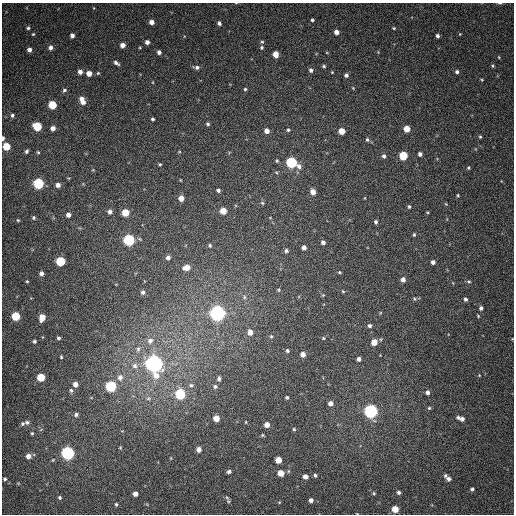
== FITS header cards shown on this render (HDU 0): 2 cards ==
NAXIS1  =                  512
NAXIS2  =                  512

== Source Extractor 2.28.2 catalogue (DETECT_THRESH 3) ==
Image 512 x 512 px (HDU 0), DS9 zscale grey, 1 PNG px = 1 image px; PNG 516 x 516 px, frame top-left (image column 1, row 512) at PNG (2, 3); no overlay
Background 372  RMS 9.2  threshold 27.5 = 3 sigma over >= 5 px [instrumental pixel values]
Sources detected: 170; all 170 listed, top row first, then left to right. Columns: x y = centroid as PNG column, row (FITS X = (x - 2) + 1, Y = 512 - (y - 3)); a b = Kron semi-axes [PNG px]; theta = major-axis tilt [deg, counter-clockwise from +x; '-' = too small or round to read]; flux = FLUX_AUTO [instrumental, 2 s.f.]
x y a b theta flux
500 3 7 3 -8 720
94 8 5 3 - 450
312 20 3 3 - 1000
151 22 4 4 - 3700
219 23 4 4 - 1700
28 28 4 3 - 980
394 28 4 3 - 620
336 32 4 4 - 3400
33 34 3 3 - 620
460 34 3 3 - 470
72 36 4 4 - 2400
437 36 4 3 - 1600
147 42 4 4 - 2600
262 42 5 4 - 870
122 45 4 4 - 3800
50 47 5 5 - 2500
262 47 5 5 - 1100
140 48 4 3 - 500
29 50 4 4 - 2900
159 52 4 4 - 2100
276 54 5 4 - 6600
499 57 5 3 - 530
116 63 6 3 -36 1800
324 66 5 4 - 900
493 66 5 4 - 830
197 67 8 5 -12 1800
311 70 5 4 - 1700
80 72 4 4 - 2900
332 72 3 3 - 480
457 72 5 4 - 1500
89 73 4 4 - 5500
98 73 4 4 - 660
346 75 4 4 - 1600
482 80 4 3 - 590
245 89 4 4 - 830
64 90 6 5 - 1300
82 98 5 5 - 2800
83 102 6 6 - 3400
52 105 5 5 - 22000
12 115 4 4 - 1200
152 119 4 3 - 1000
208 124 5 4 - 1100
37 126 5 5 - 28000
53 128 4 4 - 3100
407 129 5 5 - 9700
288 130 5 5 - 1000
267 131 5 5 - 4000
342 131 5 5 - 8500
480 137 4 4 - 810
3 138 4 3 - 2000
367 140 5 5 - 1100
6 146 5 5 - 19000
26 151 4 3 - 1100
38 152 4 3 - 610
179 152 5 3 - 560
420 154 4 4 - 2000
384 156 5 5 - 1500
403 156 5 5 - 27000
277 161 5 4 - 860
292 162 7 5 -29 73000
160 164 4 3 - 730
468 168 4 4 - 720
180 180 4 3 - 460
38 184 5 5 - 67000
58 185 4 4 - 2900
218 190 4 4 - 1300
313 192 5 5 - 4300
458 195 3 3 - 630
181 198 5 5 - 4800
262 203 5 4 - 790
446 204 5 4 - 560
409 206 5 4 - 900
223 211 5 5 - 10000
110 212 5 5 - 2400
427 212 4 3 - 510
125 213 5 5 - 13000
68 215 4 4 - 2800
34 218 5 4 - 930
18 220 4 3 - 620
376 222 5 4 - 1200
414 234 4 3 - 760
129 240 5 5 - 83000
323 242 4 4 - 1800
210 245 5 5 - 1000
304 247 4 4 - 2500
286 251 6 5 - 1200
168 257 5 5 - 2100
60 261 5 5 - 34000
433 262 4 4 - 2200
186 267 6 5 - 7800
339 272 4 3 - 620
41 273 4 4 - 2200
403 280 5 5 - 2700
27 281 3 3 - 530
469 281 6 5 - 990
279 290 5 5 - 820
343 291 4 3 - 500
143 292 6 5 - 1700
323 295 4 4 - 530
244 297 7 5 80 1600
415 299 5 4 - 780
465 299 4 4 - 1500
481 308 5 4 - 1700
218 313 6 6 - 330000
16 316 5 5 - 26000
478 316 4 3 - 590
42 317 6 5 - 7700
369 326 4 4 - 1200
250 332 6 5 - 4400
271 336 6 5 - 950
58 338 3 3 - 1100
323 338 4 4 - 560
34 341 3 3 - 1000
150 341 9 8 - 3800
374 342 5 5 - 5800
138 349 10 6 67 2400
287 351 5 4 - 1100
303 354 4 4 - 4200
61 357 3 3 - 660
359 359 4 4 - 1900
154 363 7 6 - 480000
135 366 8 8 - 3200
479 375 4 3 - 410
41 377 5 5 - 22000
120 377 8 7 - 3500
219 379 5 4 - 1600
75 384 5 5 - 3600
191 385 7 5 -9 1500
111 386 5 5 - 64000
215 387 6 5 - 1300
71 390 6 5 - 1200
427 392 4 4 - 2100
180 394 6 5 - 49000
287 397 3 3 - 890
148 398 7 5 21 1500
330 403 4 4 - 3100
429 408 5 5 - 860
371 411 6 6 - 180000
76 414 5 5 - 1600
216 418 5 5 - 7100
461 418 8 4 -20 3100
27 422 6 6 - 1400
246 422 3 2 - 430
22 424 6 5 - 1200
267 425 4 4 - 4600
294 429 4 3 - 680
32 433 4 3 - 770
262 435 4 4 - 660
120 448 5 4 - 620
199 450 5 4 - 2700
68 453 6 6 - 160000
28 456 5 5 - 3400
278 460 5 5 - 8600
229 472 5 4 - 1400
281 473 5 5 - 9000
315 475 4 4 - 1100
445 475 6 5 - 1100
305 476 5 5 - 2800
5 479 3 3 - 880
449 479 5 5 - 2100
472 489 4 4 - 1100
399 492 4 4 - 1300
374 493 4 4 - 690
135 494 4 4 - 3300
60 497 4 4 - 990
311 500 5 4 - 2200
228 501 7 6 - 1300
279 502 5 3 - 550
116 504 4 3 - 890
395 509 5 5 - 10000
At the frame edge (FLAGS 8, measured only in part): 2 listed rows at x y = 500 3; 3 138